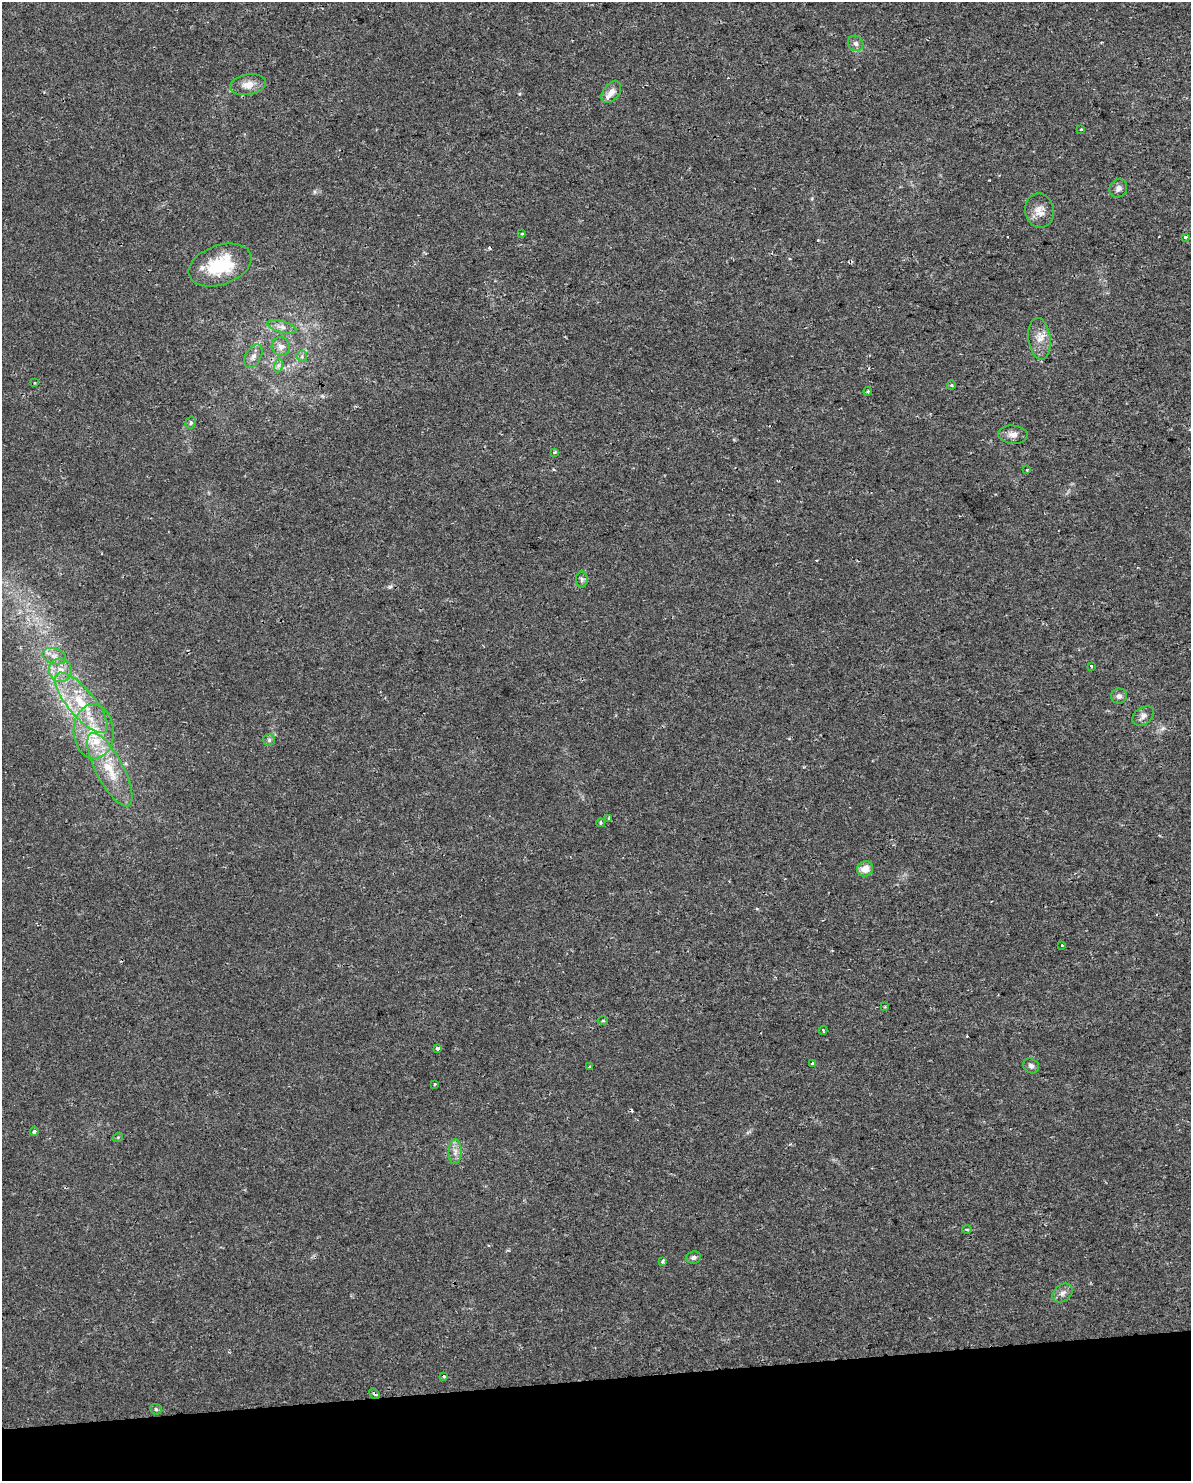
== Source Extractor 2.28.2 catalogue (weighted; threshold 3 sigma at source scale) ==
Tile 10 of 4 x 3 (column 2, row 3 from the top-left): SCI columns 1189-2377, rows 63-1541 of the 4754 x 4517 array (HDU 1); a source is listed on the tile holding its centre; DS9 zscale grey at full resolution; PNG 1193 x 1483 px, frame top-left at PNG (2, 2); each listed source drawn as its Kron ellipse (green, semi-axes under 4 px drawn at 4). Shown black and unused: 7% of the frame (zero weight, under 2 of 3 exposures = <1% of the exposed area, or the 3 px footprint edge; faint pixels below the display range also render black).
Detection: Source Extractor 2.28.2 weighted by HDU 2 'WHT'; one run over the whole footprint, this tile lists its part. Background 0.00454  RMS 0.0028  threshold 0.0125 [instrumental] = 3 sigma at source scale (4.5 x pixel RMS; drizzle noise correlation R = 1.50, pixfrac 1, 0.0396/0.0396 arcsec/px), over >= 5 px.
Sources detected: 61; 4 cosmic-ray / hot-pixel residue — neither listed nor drawn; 3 inside a brighter listed object's ellipse — not listed separately; the other 54 listed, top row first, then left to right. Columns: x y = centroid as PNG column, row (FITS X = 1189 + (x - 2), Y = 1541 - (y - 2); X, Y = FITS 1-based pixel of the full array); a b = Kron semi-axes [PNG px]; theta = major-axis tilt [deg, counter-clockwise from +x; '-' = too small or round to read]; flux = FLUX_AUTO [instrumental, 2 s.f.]
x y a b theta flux
856 43 8 7 - 1
248 85 18 10 10 3.1
611 92 12 8 52 2
1081 129 3 3 - 0.3
1118 188 10 8 51 1.2
1039 211 17 14 -80 3
522 234 3 3 - 0.35
1185 237 3 3 - 1.5
220 265 33 19 20 15
282 327 15 5 -15 1.5
1039 339 21 11 -83 3.4
281 347 9 9 - 1.7
253 356 13 7 62 1.5
302 356 6 5 - 0.54
278 366 7 4 72 0.66
35 383 3 2 - 0.24
951 385 4 4 - 0.32
868 391 4 3 - 0.29
191 423 6 5 - 0.51
1013 435 15 9 -5 1.9
555 452 3 3 - 0.5
1027 470 3 3 - 0.24
582 579 8 6 90 0.64
54 656 12 7 -18 1.8
1091 666 3 3 - 2.1
60 670 12 11 - 3.1
1119 696 8 7 - 1
81 703 37 13 -50 12
1143 716 12 8 35 1.4
94 731 27 20 -88 12
269 740 6 6 - 0.59
110 770 41 13 -62 10
609 818 3 3 - 1
601 823 4 3 - 0.46
865 869 8 7 - 3
1062 945 3 3 - 0.23
885 1007 3 3 - 0.21
603 1021 5 3 - 0.25
823 1030 4 2 - 0.28
437 1048 4 3 - 1.4
812 1063 4 3 - 0.49
1031 1066 8 7 - 0.9
590 1067 4 3 - 0.34
435 1084 3 3 - 0.58
34 1132 4 4 - 1.1
118 1137 5 3 - 0.29
455 1152 12 6 88 1.6
967 1230 5 3 - 0.35
693 1257 8 6 9 0.81
662 1261 3 3 - 1.1
1063 1293 11 8 39 1.4
444 1376 3 3 - 0.47
374 1394 6 3 -45 0.49
156 1409 6 5 - 0.42